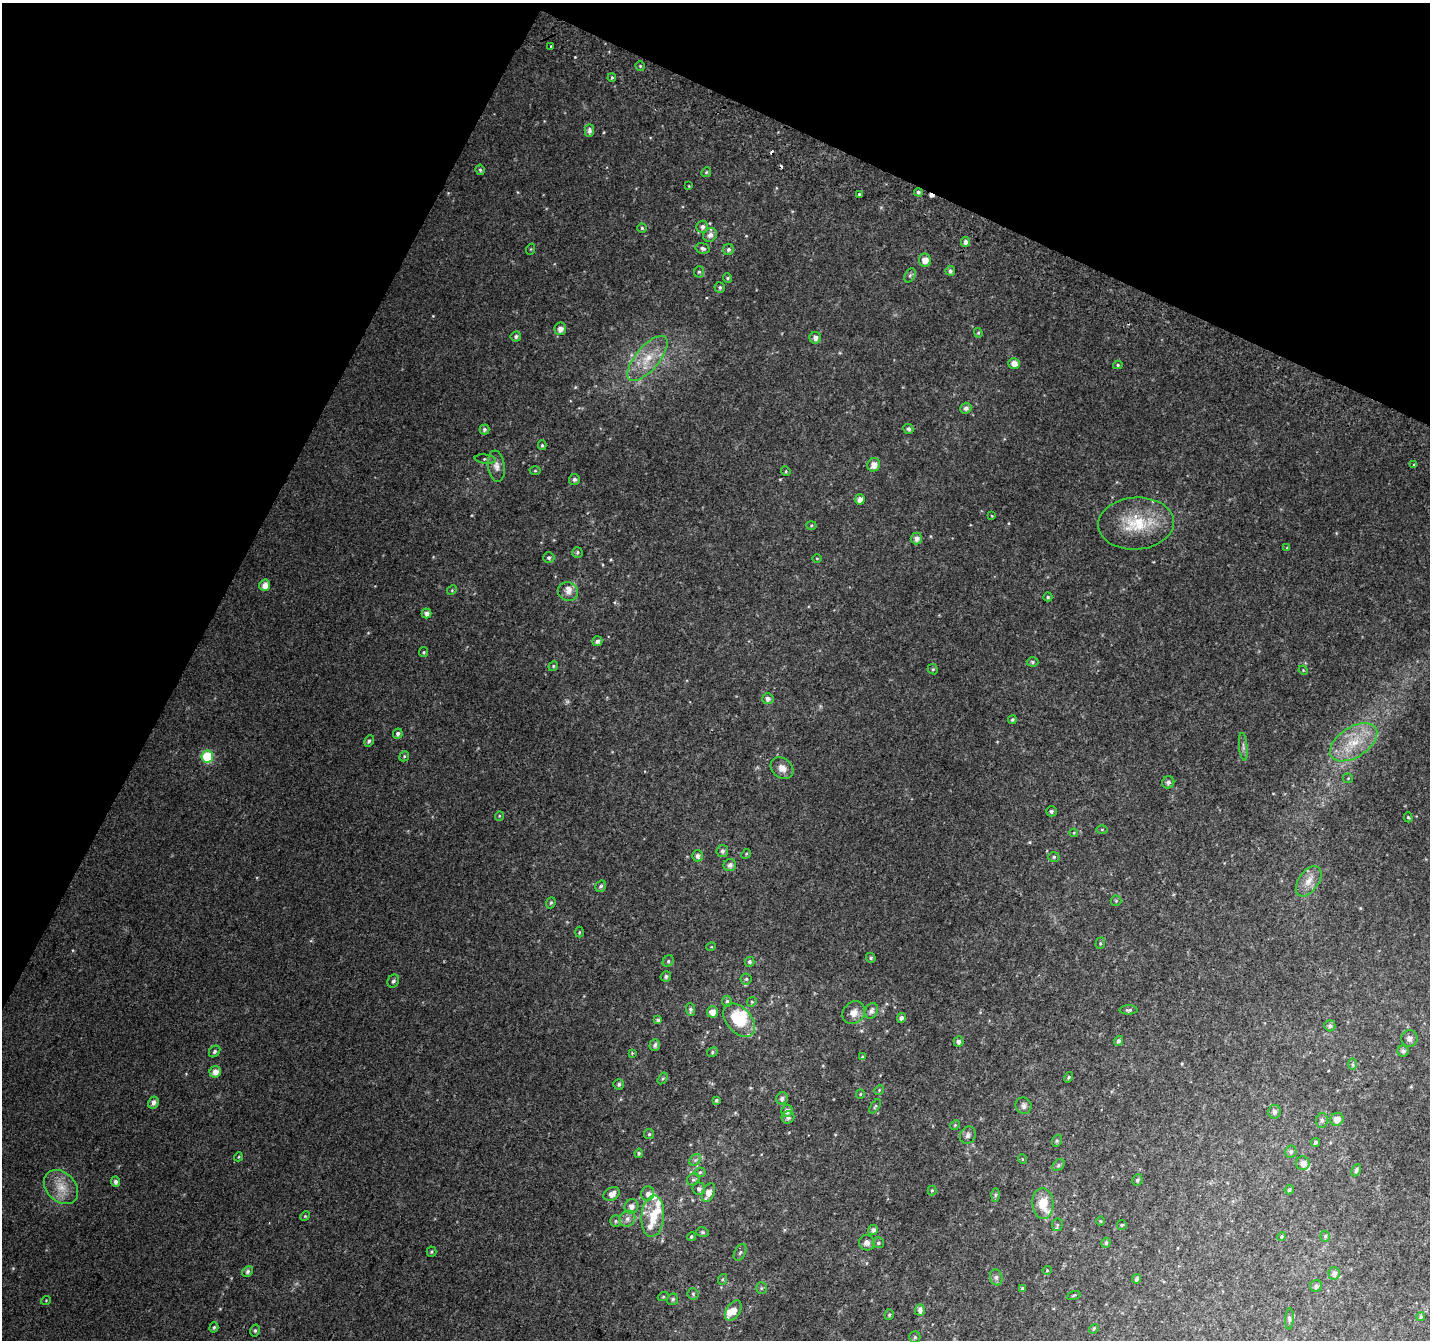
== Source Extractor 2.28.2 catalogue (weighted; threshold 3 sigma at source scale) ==
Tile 2 of 4 x 4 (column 2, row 1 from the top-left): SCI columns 1456-2883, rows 4321-5658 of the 5758 x 5899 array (HDU 1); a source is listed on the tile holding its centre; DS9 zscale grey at full resolution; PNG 1432 x 1342 px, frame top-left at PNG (2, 3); each listed source drawn as its Kron ellipse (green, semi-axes under 4 px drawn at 4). Shown black and unused: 24% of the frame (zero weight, under 2 of 3 exposures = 2% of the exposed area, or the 3 px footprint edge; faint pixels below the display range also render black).
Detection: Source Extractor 2.28.2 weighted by HDU 2 'WHT'; one run over the whole footprint, this tile lists its part. Background 0.0301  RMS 0.01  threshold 0.0465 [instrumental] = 3 sigma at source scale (4.5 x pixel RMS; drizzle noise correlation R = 1.50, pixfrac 1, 0.0396/0.0396 arcsec/px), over >= 5 px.
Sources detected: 211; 1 inside a brighter object's white glare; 3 cosmic-ray / hot-pixel residue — neither listed nor drawn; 9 inside a brighter listed object's ellipse — not listed separately; the other 198 listed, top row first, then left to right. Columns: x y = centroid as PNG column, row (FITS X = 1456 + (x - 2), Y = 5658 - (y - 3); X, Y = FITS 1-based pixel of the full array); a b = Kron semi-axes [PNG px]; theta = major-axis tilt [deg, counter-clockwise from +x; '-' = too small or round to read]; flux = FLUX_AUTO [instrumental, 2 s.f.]
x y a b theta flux
551 46 3 3 - 1.3
640 66 5 4 - 1.4
612 78 4 3 - 1.4
589 131 6 4 88 3.3
480 170 5 4 - 1.5
706 172 5 4 - 1.4
689 186 4 2 - 0.69
918 192 4 4 - 2.4
859 194 3 3 - 2.3
702 227 6 6 - 3.5
642 228 5 4 - 1.5
710 235 7 6 - 4.3
966 242 5 4 - 4.1
703 248 7 5 -15 2.7
531 249 6 3 71 1
728 250 5 5 - 2.4
925 260 6 6 - 8.6
950 271 5 4 - 2.9
699 272 5 5 - 1.7
910 275 8 5 64 1.9
727 278 5 4 - 1.5
720 287 5 5 - 2
560 329 6 6 - 5.8
978 333 5 4 - 1.3
516 337 5 5 - 2.2
815 338 6 5 - 4.5
647 358 28 11 50 24
1014 363 6 5 - 7.7
1118 365 5 4 - 1.4
966 408 5 5 - 3.4
484 429 5 5 - 2.1
908 429 5 5 - 3.2
542 445 5 4 - 1.4
485 459 10 4 -6 2.2
1414 464 3 3 - 2.1
874 465 7 6 - 8.5
496 466 16 8 -82 6.4
535 471 5 3 - 1
786 471 5 4 - 1.2
574 479 5 5 - 2.6
860 499 5 5 - 6.3
992 516 3 2 - 0.74
1136 523 38 26 4 49
811 526 5 3 - 1.2
916 538 6 5 - 4
1287 548 4 4 - 1.2
577 552 5 5 - 1.8
549 558 5 5 - 2.4
817 558 5 3 - 0.89
265 585 6 5 - 8.1
452 590 5 4 - 1.2
568 592 10 9 - 6.3
1048 597 4 4 - 1.4
426 613 5 5 - 4.3
597 641 5 5 - 3.3
424 652 5 4 - 1.3
1032 662 6 4 -2 1.7
553 666 5 4 - 1.4
933 669 5 5 - 1.4
1303 670 5 4 - 0.93
768 699 5 5 - 4
1012 720 4 4 - 1.6
398 734 5 4 - 2.7
369 741 6 4 61 2.1
1354 742 26 15 33 33
1243 747 14 4 -85 3.1
404 756 5 4 - 1.3
207 757 6 6 - 61
782 768 12 9 -39 8.9
1348 778 5 4 - 1.1
1168 782 6 6 - 2.8
1051 811 5 5 - 2.5
499 816 5 3 - 0.92
1408 817 5 4 - 1.4
1102 829 6 4 0 1.1
1074 833 4 3 - 0.87
722 851 6 6 - 3.1
746 854 5 4 - 1.1
697 856 5 5 - 3.7
1054 857 5 5 - 1.8
730 865 6 6 - 4
1309 881 17 10 55 11
601 886 6 5 - 2.4
1116 901 5 5 - 1.4
551 903 6 4 68 1.6
579 932 5 3 - 0.96
1100 943 6 4 71 1.4
711 947 5 3 - 0.86
871 958 5 4 - 1.9
668 961 6 5 - 1.9
749 962 5 5 - 2.4
666 976 5 5 - 2.1
746 979 5 5 - 1.7
393 981 7 5 61 2.6
727 1001 5 4 - 2.1
752 1002 5 4 - 1.2
690 1009 6 4 -86 2.4
1129 1010 9 4 1 2.2
871 1011 8 6 62 4.1
712 1012 5 5 - 7.6
854 1013 12 10 49 8.8
901 1018 5 4 - 3.3
658 1020 4 4 - 2.4
739 1020 19 12 -49 43
1330 1026 5 5 - 3
1409 1038 8 8 - 4.4
1118 1041 5 4 - 3.1
959 1042 5 5 - 3.7
655 1045 6 5 - 2.8
215 1051 6 5 - 2.1
1403 1051 6 6 - 3.2
712 1052 5 4 - 1.5
632 1053 4 4 - 0.84
862 1057 4 3 - 1
1353 1064 6 4 -90 1.7
215 1072 6 5 - 7.6
1068 1077 5 4 - 1.7
663 1078 6 4 57 1.5
619 1084 5 5 - 2.3
879 1090 5 4 - 1.2
860 1094 5 4 - 1.3
782 1098 6 5 - 3.4
716 1100 3 3 - 1.6
153 1102 6 5 - 4.3
875 1106 8 3 56 1.3
1024 1106 8 8 - 3.8
787 1111 6 5 - 4.9
1274 1112 6 6 - 4.3
788 1117 6 6 - 3.1
1337 1119 7 6 - 7.8
1322 1120 7 6 - 2.7
955 1125 5 4 - 1.3
649 1134 5 5 - 1.6
968 1135 9 7 58 4
1057 1141 6 4 69 1.6
1315 1142 4 4 - 1.8
1291 1151 6 6 - 2.7
639 1153 4 3 - 1.4
238 1157 4 3 - 0.79
1022 1159 5 3 - 0.81
695 1160 6 5 - 2.3
1303 1163 7 6 - 6.7
1058 1165 7 5 43 2.1
1356 1170 6 4 63 2.6
700 1172 5 5 - 1.4
693 1179 7 5 39 2.3
1137 1180 6 5 - 2.1
116 1182 5 4 - 3.3
61 1187 19 14 -45 18
699 1189 6 6 - 3.4
932 1190 5 4 - 1.1
1289 1190 5 4 - 1.9
709 1193 10 6 66 7.9
612 1194 8 6 30 6.8
648 1194 7 6 - 4.1
995 1195 7 4 88 1.8
1043 1204 15 10 -85 22
631 1206 7 7 - 5.2
305 1216 5 4 - 1
653 1216 21 11 86 22
627 1219 8 7 - 4.7
616 1221 6 5 - 2.1
1100 1221 4 3 - 0.75
1057 1225 6 5 - 1.9
1122 1225 5 4 - 1.2
873 1230 5 5 - 4.2
702 1232 6 4 -16 1.6
1281 1236 4 4 - 1.3
1325 1236 5 4 - 1.6
691 1237 4 4 - 1.7
867 1243 8 7 - 5
878 1243 5 5 - 1.9
1106 1243 5 4 - 2
431 1252 5 5 - 1.5
740 1252 9 5 62 2.4
1047 1270 4 4 - 0.99
248 1271 6 5 - 2.5
1334 1273 6 5 - 4.6
996 1277 8 6 -76 3.1
723 1279 5 3 - 1.2
1137 1279 4 3 - 2.4
1316 1286 6 6 - 3.2
761 1288 6 5 - 1.6
1023 1289 4 4 - 1.9
693 1294 5 5 - 1.8
1073 1295 7 3 19 1
663 1297 5 3 - 1.1
673 1299 6 5 - 2
46 1300 5 3 - 0.83
920 1310 5 5 - 4.5
733 1311 11 6 58 11
889 1315 5 4 - 1.5
1421 1317 4 4 - 2.1
1289 1319 10 4 86 2.3
214 1327 5 4 - 1.6
1094 1329 5 4 - 1.2
255 1331 6 5 - 1.7
915 1337 5 5 - 1.8